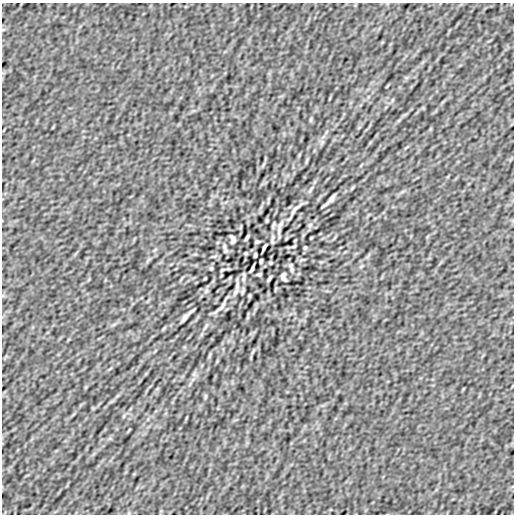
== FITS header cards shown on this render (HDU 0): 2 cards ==
NAXIS1  =                  512
NAXIS2  =                  512

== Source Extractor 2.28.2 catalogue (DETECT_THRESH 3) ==
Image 512 x 512 px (HDU 0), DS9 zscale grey, 1 PNG px = 1 image px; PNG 516 x 516 px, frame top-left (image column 1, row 512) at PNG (2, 3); no overlay
Background 1.46e-07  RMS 6.8e-06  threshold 2.05e-05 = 3 sigma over >= 5 px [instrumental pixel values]
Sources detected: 37; all 37 listed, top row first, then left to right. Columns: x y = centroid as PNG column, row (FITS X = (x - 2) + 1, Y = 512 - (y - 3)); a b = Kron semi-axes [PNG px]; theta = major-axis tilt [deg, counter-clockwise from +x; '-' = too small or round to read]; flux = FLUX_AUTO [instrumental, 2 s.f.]
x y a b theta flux
311 120 8 4 81 5.7e-04
307 161 9 3 69 6.0e-04
310 190 12 3 59 9.6e-04
332 199 7 3 58 1.4e-03
296 208 21 4 37 2.0e-03
267 220 6 4 72 4.0e-04
281 224 11 6 53 1.9e-03
310 225 7 5 46 9.0e-04
273 237 7 5 76 9.9e-04
247 238 6 2 54 8.7e-04
233 239 8 5 -81 1.4e-03
257 242 4 3 - 6.5e-04
294 246 5 2 - 5.1e-04
264 247 7 3 64 9.8e-04
305 248 4 3 - 5.2e-04
245 253 3 2 - 4.5e-04
255 255 4 3 - 7.0e-04
261 261 4 3 - 7.0e-04
271 263 3 2 - 4.5e-04
211 268 4 3 - 5.2e-04
252 269 7 3 64 9.8e-04
292 269 7 5 -85 8.7e-04
222 270 5 2 - 5.2e-04
259 274 4 3 - 6.5e-04
283 277 8 5 -81 1.4e-03
205 278 3 2 - 3.6e-04
269 278 6 2 54 8.7e-04
243 279 7 5 76 9.6e-04
206 291 7 5 46 9.0e-04
235 292 11 6 53 1.9e-03
242 292 8 3 71 5.6e-04
220 308 21 4 37 2.0e-03
185 317 7 3 58 1.4e-03
206 326 12 3 59 9.6e-04
164 328 6 4 70 4.1e-04
209 355 9 3 69 6.0e-04
205 396 8 4 81 5.7e-04